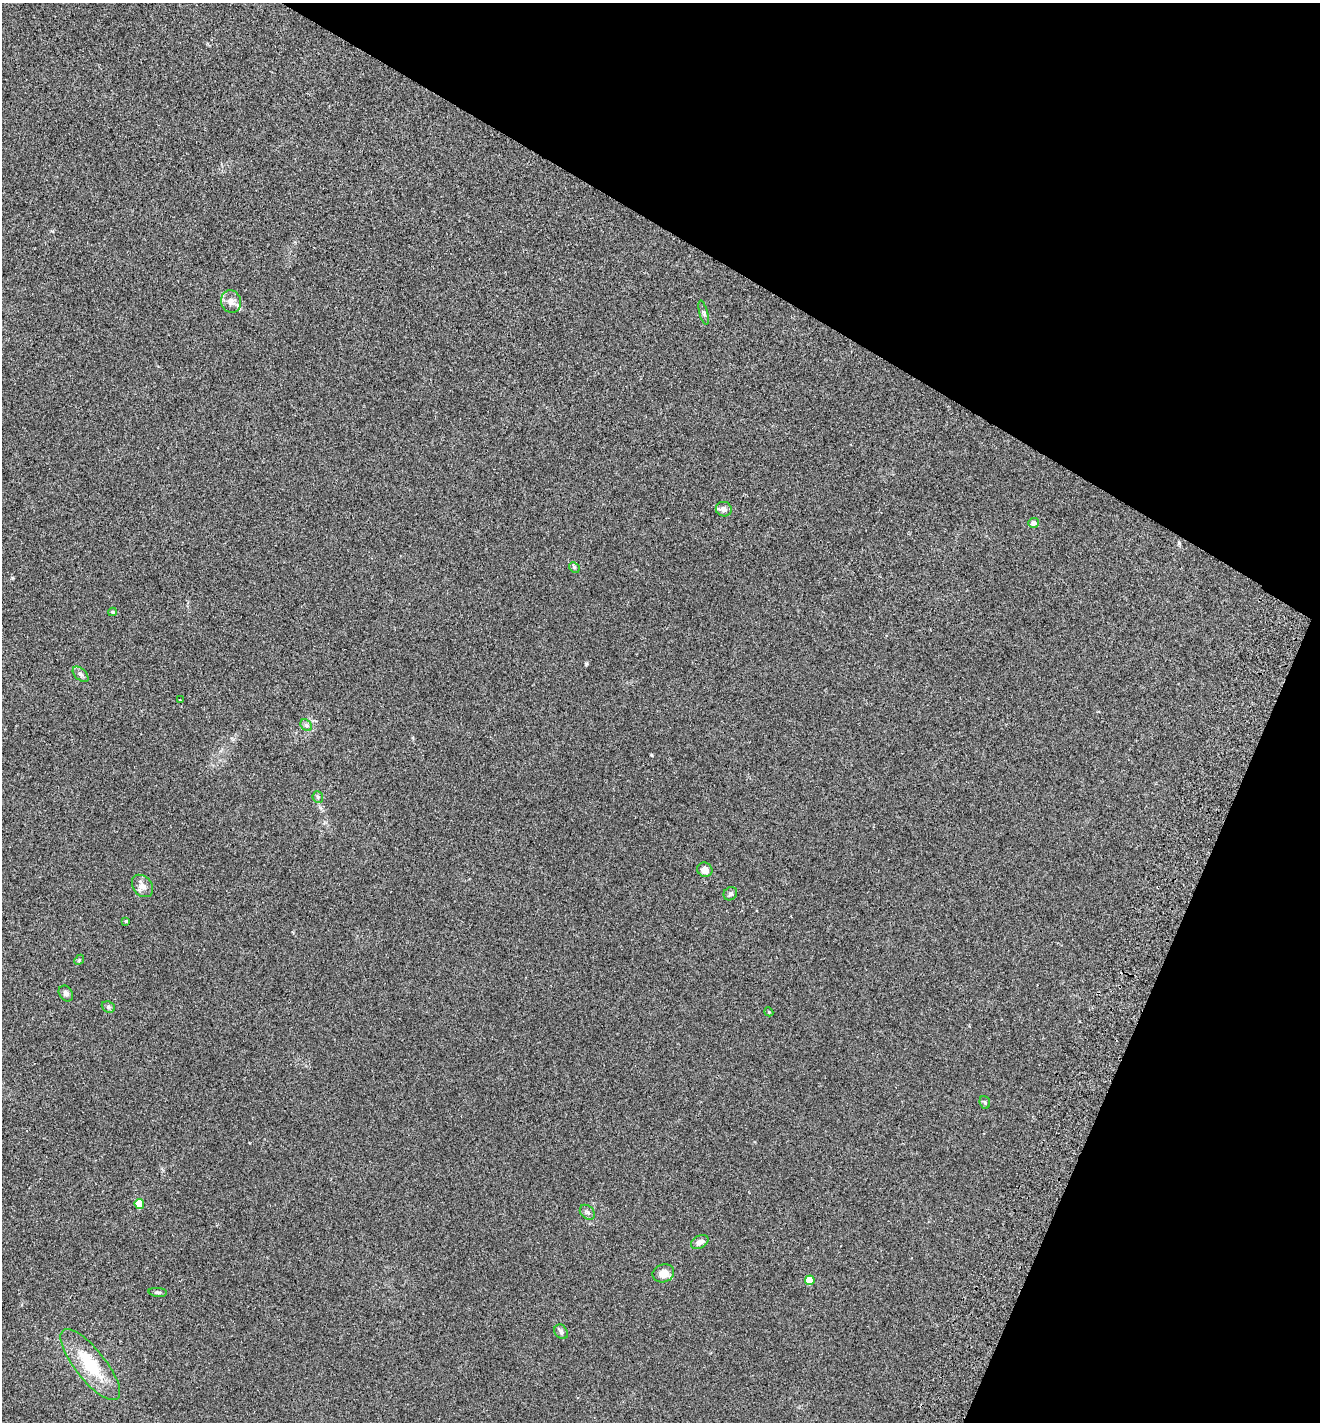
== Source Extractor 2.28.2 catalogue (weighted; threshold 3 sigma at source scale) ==
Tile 8 of 4 x 4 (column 4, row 2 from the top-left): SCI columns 4153-5470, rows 2876-4295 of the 5803 x 5747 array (HDU 1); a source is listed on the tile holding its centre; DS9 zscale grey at full resolution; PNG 1322 x 1424 px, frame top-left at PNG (2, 3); each listed source drawn as its Kron ellipse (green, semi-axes under 4 px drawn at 4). Shown black and unused: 25% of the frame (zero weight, under 2 of 3 exposures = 3% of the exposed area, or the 3 px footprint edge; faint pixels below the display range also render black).
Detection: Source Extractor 2.28.2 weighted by HDU 2 'WHT'; one run over the whole footprint, this tile lists its part. Background 0.0531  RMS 0.0077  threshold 0.0346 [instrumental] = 3 sigma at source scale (4.5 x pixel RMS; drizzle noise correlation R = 1.50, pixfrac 1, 0.05/0.05 arcsec/px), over >= 5 px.
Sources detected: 28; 1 inside a brighter listed object's ellipse — not listed separately; the other 27 listed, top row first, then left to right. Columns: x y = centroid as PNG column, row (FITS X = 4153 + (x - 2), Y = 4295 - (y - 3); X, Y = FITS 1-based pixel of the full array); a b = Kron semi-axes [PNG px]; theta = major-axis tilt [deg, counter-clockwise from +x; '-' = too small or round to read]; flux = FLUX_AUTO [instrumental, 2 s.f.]
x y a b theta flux
231 302 11 10 - 4.7
704 313 12 3 -75 1.5
724 509 8 7 - 3.4
1034 523 5 5 - 4
574 567 6 4 -46 1.1
113 612 4 4 - 0.74
81 674 9 5 -43 2.1
180 700 3 2 - 0.75
306 725 6 5 - 1.5
318 797 6 5 - 1.3
705 870 8 7 - 5.5
142 886 12 9 -50 4.4
730 894 7 6 - 1.6
126 921 3 3 - 0.75
79 960 5 4 - 0.97
66 993 8 6 -57 2.4
108 1007 7 5 -22 1.4
769 1012 4 3 - 0.59
985 1102 6 5 - 1.1
139 1204 5 5 - 26
587 1212 8 6 -44 1.8
700 1242 9 6 28 3.5
663 1273 11 9 18 8.2
810 1280 5 4 - 18
158 1292 9 4 -5 1.4
561 1332 8 6 -53 2.2
90 1364 44 15 -52 32
Unlisted compact peaks at least as high as the median listed source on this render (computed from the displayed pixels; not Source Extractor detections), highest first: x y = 586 664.